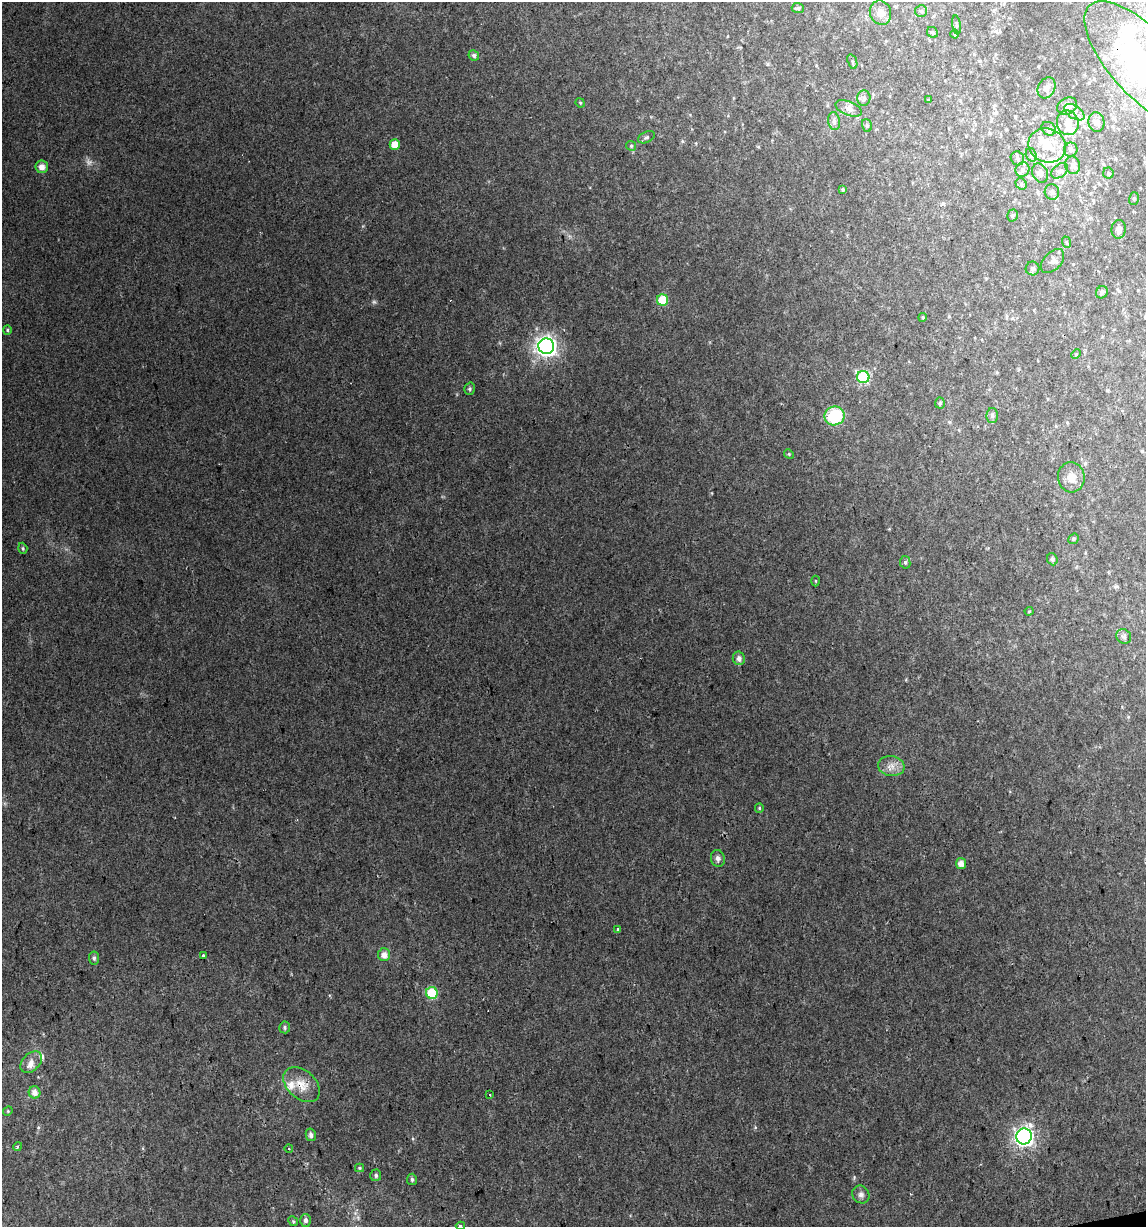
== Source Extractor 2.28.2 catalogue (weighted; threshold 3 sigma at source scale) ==
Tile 6 of 4 x 4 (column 2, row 2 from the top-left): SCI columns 1173-2316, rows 2453-3677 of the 4679 x 4903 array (HDU 1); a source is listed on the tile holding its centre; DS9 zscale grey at full resolution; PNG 1148 x 1229 px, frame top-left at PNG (2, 2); each listed source drawn as its Kron ellipse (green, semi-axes under 4 px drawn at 4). Shown black and unused: <1% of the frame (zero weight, under 2 of 3 exposures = <1% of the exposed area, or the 3 px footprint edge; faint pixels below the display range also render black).
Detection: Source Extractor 2.28.2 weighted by HDU 2 'WHT'; one run over the whole footprint, this tile lists its part. Background 0.0342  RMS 0.0064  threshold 0.0287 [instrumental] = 3 sigma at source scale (4.5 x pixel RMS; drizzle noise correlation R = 1.50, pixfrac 1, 0.0396/0.0396 arcsec/px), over >= 5 px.
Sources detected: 101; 2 too faint to see at this stretch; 1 inside a brighter object's white glare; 1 cosmic-ray / hot-pixel residue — neither listed nor drawn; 7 inside a brighter listed object's ellipse — not listed separately; the other 90 listed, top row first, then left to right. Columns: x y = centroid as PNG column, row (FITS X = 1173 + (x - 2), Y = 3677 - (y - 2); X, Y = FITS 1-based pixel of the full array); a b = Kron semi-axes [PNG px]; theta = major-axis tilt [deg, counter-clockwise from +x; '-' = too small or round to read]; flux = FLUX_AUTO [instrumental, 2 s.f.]
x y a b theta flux
798 8 6 5 - 1.2
921 11 6 6 - 1.4
880 13 12 10 -70 6.2
957 25 9 4 -83 1.1
932 32 6 5 - 1.3
954 34 4 4 - 1.1
474 55 5 5 - 1.9
852 62 7 4 -71 1.2
1145 65 81 33 -47 170
1047 88 11 8 62 3.9
864 98 7 6 - 2.1
928 100 4 3 - 0.71
580 103 5 4 - 0.76
1067 106 10 8 32 4.2
849 108 14 7 -23 3.5
1074 112 11 6 -34 3.2
834 121 9 6 -80 2.2
1096 122 10 8 -79 2.6
1068 123 12 11 - 7.7
867 125 6 5 - 0.99
1049 129 8 6 -37 1.9
646 137 9 5 25 1.5
395 145 5 5 - 7.5
1047 145 19 16 -24 19
631 146 5 4 - 0.81
1071 150 7 6 - 2.1
1031 155 7 5 -71 1.6
1017 158 7 6 - 1.9
1073 165 9 7 -73 2.6
42 167 6 6 - 3.5
1022 170 7 6 - 2.2
1060 171 9 6 39 2.2
1040 173 10 7 -65 3.2
1108 173 5 5 - 0.91
1021 184 6 5 - 1.2
843 189 4 4 - 0.99
1052 192 7 7 - 2.1
1134 199 6 5 - 1
1012 215 6 5 - 1
1119 229 9 7 85 3.4
1066 242 6 3 -71 0.69
1053 261 14 8 47 3.3
1033 268 7 7 - 1.4
1102 292 6 5 - 1.5
663 300 5 5 - 24
923 317 4 3 - 0.65
7 330 4 4 - 0.79
546 346 8 8 - 340
1076 354 5 4 - 0.79
863 377 6 6 - 50
470 389 6 5 - 1.1
940 403 5 5 - 1.3
992 415 7 6 - 1.7
835 416 10 9 - 34
789 454 5 4 - 0.77
1071 477 15 13 -84 6.9
1073 539 6 4 39 0.97
23 548 5 4 - 0.94
1052 559 6 5 - 1.3
905 562 6 5 - 1.4
816 581 5 3 - 0.62
1029 611 4 4 - 0.69
1124 636 8 7 - 1.9
739 658 7 6 - 2.6
891 766 13 10 -8 5.3
759 808 5 4 - 0.71
718 858 8 7 - 2.4
961 863 5 5 - 4.1
618 930 4 3 - 1.6
384 955 6 6 - 4.3
203 956 3 3 - 5.9
94 958 6 5 - 1.6
432 993 6 6 - 39
285 1027 6 5 - 1.3
31 1062 13 8 45 4.3
302 1085 21 14 -42 10
35 1092 6 6 - 3.5
489 1095 3 2 - 2.1
8 1111 5 4 - 0.65
311 1135 6 5 - 2.3
1024 1136 8 7 - 280
18 1147 4 3 - 0.89
289 1149 4 3 - 0.52
360 1168 4 4 - 0.82
376 1175 6 5 - 1.4
412 1179 5 5 - 1.3
861 1194 9 8 - 2.5
305 1220 6 5 - 2.1
293 1221 5 4 - 0.77
460 1226 4 3 - 1.2
Overlapping masked pixels (flux is a lower limit): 2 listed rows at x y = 1145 65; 302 1085
Isophote crosses this tile's border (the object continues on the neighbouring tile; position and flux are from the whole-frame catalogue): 2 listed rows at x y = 1145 65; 460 1226
Unlisted compact peaks at least as high as the median listed source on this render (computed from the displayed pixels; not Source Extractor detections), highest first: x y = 38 1127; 755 1127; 854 1177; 682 141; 889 529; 536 328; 355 1213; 1128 717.